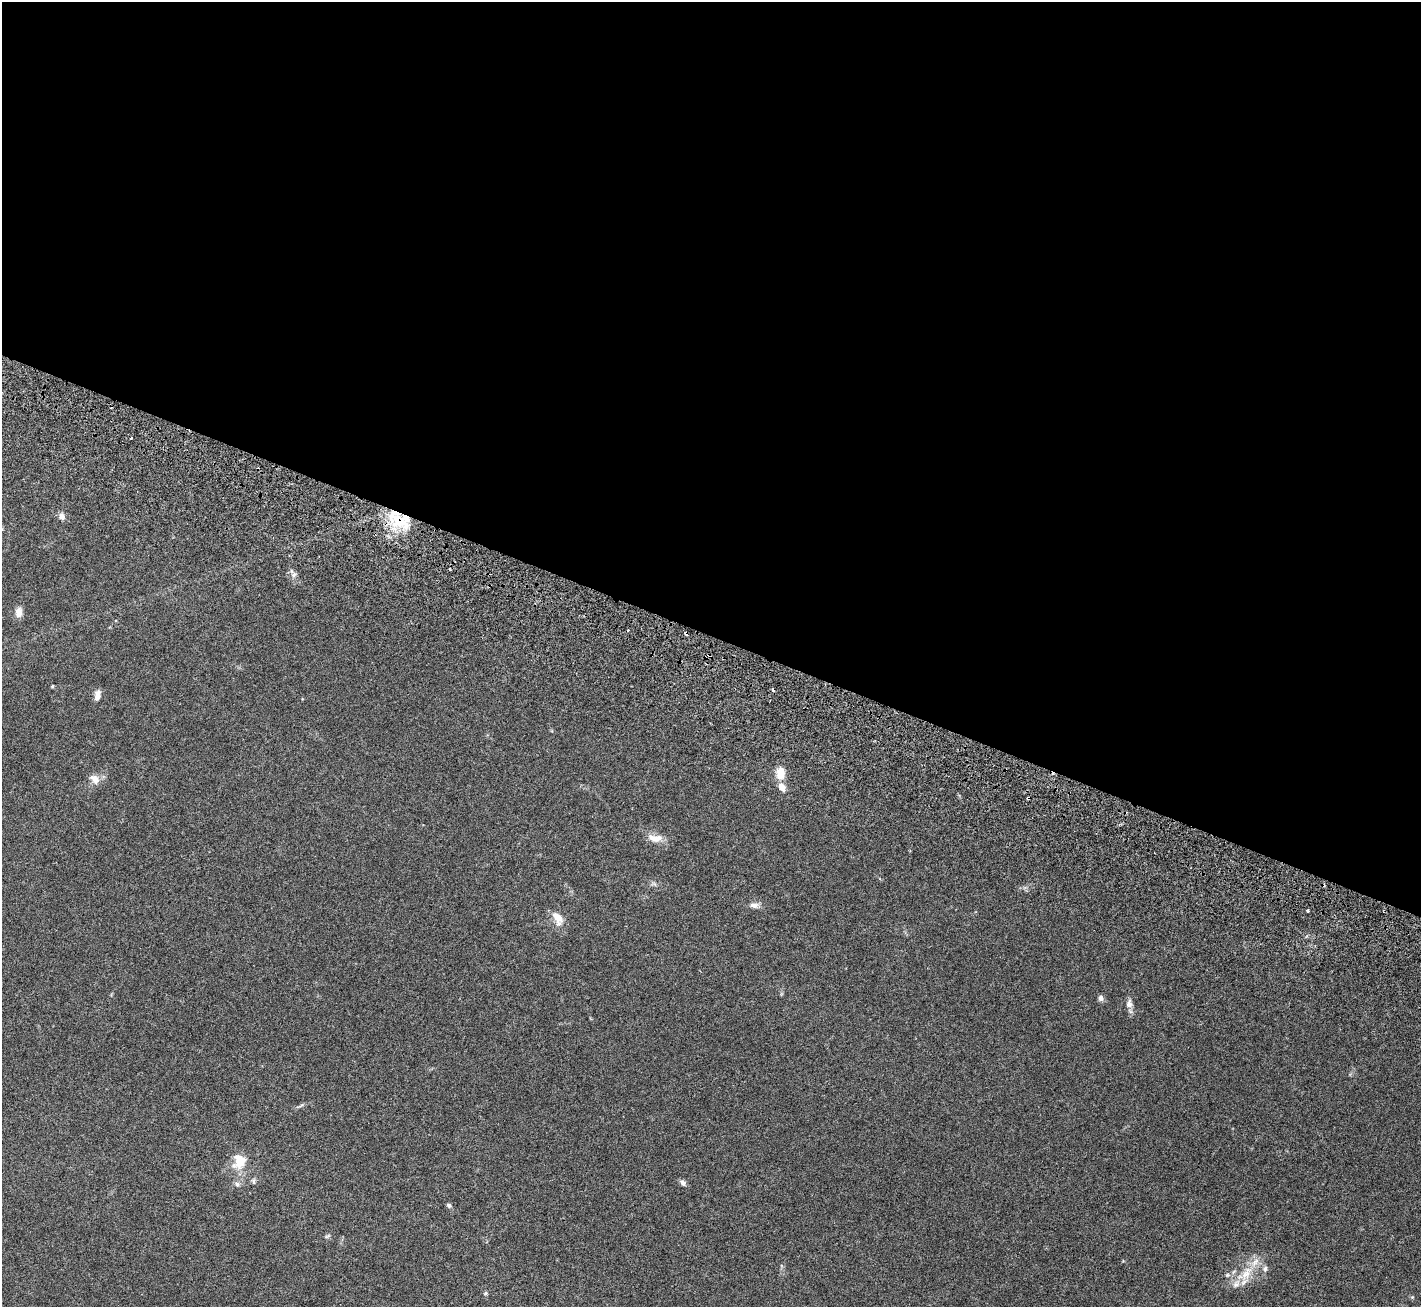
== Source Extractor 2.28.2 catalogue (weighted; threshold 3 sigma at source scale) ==
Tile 3 of 4 x 4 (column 3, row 1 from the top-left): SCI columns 2957-4375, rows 4372-5676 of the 6198 x 6388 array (HDU 1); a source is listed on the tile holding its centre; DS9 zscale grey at full resolution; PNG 1423 x 1309 px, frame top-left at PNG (2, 2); no overlay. Shown black and unused: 49% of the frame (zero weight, under 3 of 6 exposures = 8% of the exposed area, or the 3 px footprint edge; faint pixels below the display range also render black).
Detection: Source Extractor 2.28.2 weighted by HDU 2 'WHT'; one run over the whole footprint, this tile lists its part. Background 0.105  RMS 0.004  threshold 0.0163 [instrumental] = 3 sigma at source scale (4.09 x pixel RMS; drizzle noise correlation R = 1.36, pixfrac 0.8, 0.0396/0.0396 arcsec/px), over >= 5 px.
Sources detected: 37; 5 cosmic-ray / hot-pixel residue — not listed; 4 inside a brighter listed object's ellipse — not listed separately; the other 28 listed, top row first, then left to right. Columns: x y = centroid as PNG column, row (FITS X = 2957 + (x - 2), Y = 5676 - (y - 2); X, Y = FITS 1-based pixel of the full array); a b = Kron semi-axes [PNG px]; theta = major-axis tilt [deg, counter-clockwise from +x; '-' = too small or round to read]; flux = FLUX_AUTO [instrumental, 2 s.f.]
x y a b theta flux
62 516 8 7 - 1.7
400 521 33 16 -29 14
294 575 8 6 56 1
19 612 13 8 88 2.3
709 655 5 3 - 0.47
52 686 4 3 - 0.45
97 695 13 6 80 2.1
780 773 15 10 89 4.7
95 779 15 9 -42 2.8
1028 798 3 3 - 0.41
657 838 18 9 16 3.4
654 884 9 3 -45 0.6
754 905 12 8 -3 1.7
1308 911 3 3 - 0.54
558 918 20 10 -61 4.5
1101 998 7 6 - 1.3
1129 1004 12 8 -89 1.8
301 1105 10 3 32 0.68
239 1161 21 17 72 7.6
253 1181 9 6 -90 0.79
683 1183 8 7 - 1.1
237 1184 8 6 -33 1.1
449 1205 7 5 -39 0.69
327 1236 9 4 27 0.58
1265 1269 9 6 88 1.1
1246 1273 25 12 58 7.5
1227 1275 7 6 - 0.84
485 1293 6 4 21 0.5
Overlapping masked pixels (flux is a lower limit): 3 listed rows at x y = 400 521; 709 655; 1028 798